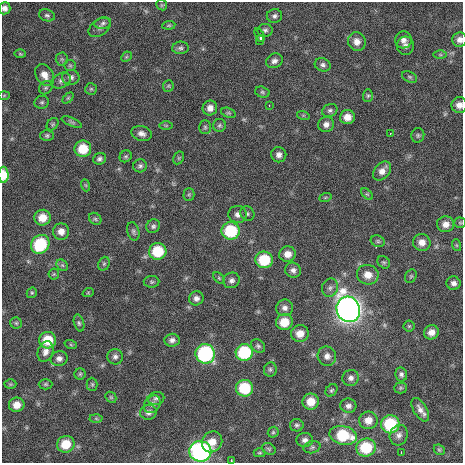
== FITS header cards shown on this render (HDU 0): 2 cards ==
NAXIS1  =                  461 / length of data axis 1
NAXIS2  =                  461 / length of data axis 2

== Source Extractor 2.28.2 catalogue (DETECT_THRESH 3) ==
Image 461 x 461 px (HDU 0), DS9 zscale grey, 1 PNG px = 1 image px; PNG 465 x 465 px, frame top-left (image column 1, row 461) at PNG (2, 2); each listed source drawn as its Kron ellipse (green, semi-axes under 4 px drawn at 4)
Background 2610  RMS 43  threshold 129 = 3 sigma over >= 5 px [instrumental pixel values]
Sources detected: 149; all 149 listed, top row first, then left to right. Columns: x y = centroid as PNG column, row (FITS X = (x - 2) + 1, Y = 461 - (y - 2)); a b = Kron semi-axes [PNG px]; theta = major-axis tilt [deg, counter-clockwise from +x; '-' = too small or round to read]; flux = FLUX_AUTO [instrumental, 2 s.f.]
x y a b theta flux
162 5 5 5 - 4.0e+03
5 8 6 6 - 1.3e+04
47 15 8 6 -17 6.8e+03
274 16 7 7 - 8.6e+03
103 23 8 5 11 7.9e+03
169 25 6 4 6 3.8e+03
100 27 12 8 36 1.3e+04
265 30 7 6 - 7.6e+03
260 35 7 3 -62 1.0e+04
260 40 5 3 - 7.5e+03
403 40 8 8 - 1.3e+04
460 40 7 7 - 1.5e+04
357 42 9 8 - 2.2e+04
405 46 9 8 - 1.2e+04
180 48 8 6 5 7.1e+03
20 54 6 4 -2 3.5e+03
440 55 6 4 -1 4.4e+03
126 57 6 4 44 4.1e+03
62 59 6 6 - 5.4e+03
274 61 8 7 - 1.1e+04
70 65 6 5 - 4.9e+03
323 65 8 6 -19 9.3e+03
45 75 12 8 -56 2.5e+04
71 77 8 7 - 1.0e+04
410 77 8 5 -27 5.4e+03
61 81 10 7 26 1.1e+04
168 86 6 5 - 4.6e+03
46 88 7 6 - 5.5e+03
91 89 6 6 - 4.5e+03
262 92 7 5 -17 5.5e+03
4 95 6 4 2 3.3e+03
368 96 6 5 - 4.5e+03
68 98 6 4 45 4.2e+03
42 102 7 6 - 6.0e+03
459 105 8 8 - 1.7e+04
269 106 3 2 - 3.5e+03
210 108 7 7 - 1.7e+04
330 110 8 6 27 7.5e+03
228 113 8 4 -18 4.5e+03
303 115 6 4 -18 3.5e+03
347 117 7 7 - 2.7e+04
72 122 11 4 -25 6.0e+03
53 124 7 5 49 4.2e+03
326 124 8 7 - 1.5e+04
166 125 6 4 0 4.1e+03
219 125 6 6 - 5.9e+03
205 127 7 5 -89 5.2e+03
141 133 10 7 -17 1.4e+04
390 134 3 2 - 1.8e+03
418 135 7 6 - 5.5e+03
47 136 6 5 - 5.7e+03
83 149 8 8 - 7.0e+04
279 155 8 7 - 1.3e+04
126 156 6 5 - 4.9e+03
179 158 7 5 61 4.3e+03
99 159 6 5 - 7.9e+03
140 166 7 6 - 7.6e+03
382 171 11 7 50 2.0e+04
3 175 8 5 -89 4.7e+04
85 185 6 4 -70 4.0e+03
189 194 6 5 - 4.3e+03
367 194 7 4 -44 4.5e+03
325 198 6 4 20 4.2e+03
247 213 7 6 - 6.1e+03
238 214 9 8 - 1.5e+04
42 218 8 8 - 3.9e+04
95 219 7 5 -45 5.7e+03
460 223 5 5 - 3.9e+03
446 224 8 8 - 2.2e+04
153 226 7 6 - 7.4e+03
61 231 8 8 - 2.1e+04
133 231 9 6 -77 7.2e+03
231 231 9 8 - 1.6e+05
378 241 7 5 -22 5.3e+03
422 242 9 8 - 2.3e+04
40 244 10 8 50 1.6e+05
456 245 6 4 -71 3.7e+03
158 251 8 8 - 1.1e+05
288 254 8 7 - 2.5e+04
264 260 8 8 - 1.1e+05
384 262 7 5 -41 5.3e+03
104 264 7 5 68 4.9e+03
62 265 6 5 - 6.1e+03
293 270 8 7 - 1.2e+04
54 274 5 5 - 4.1e+03
368 275 11 10 - 3.3e+04
411 276 7 5 62 4.5e+03
219 278 7 4 -46 4.3e+03
231 280 8 7 - 1.1e+04
152 282 8 6 0 5.6e+03
454 283 7 6 - 1.2e+04
330 288 9 8 - 1.1e+04
32 293 5 5 - 4.0e+03
88 293 6 3 19 2.9e+03
196 298 7 7 - 1.2e+04
285 308 8 8 - 1.2e+04
348 309 13 11 -67 2.1e+06
284 322 8 8 - 5.6e+04
16 323 6 5 - 4.5e+03
79 323 8 5 -74 5.9e+03
409 326 5 5 - 4.7e+03
431 332 7 7 - 2.1e+04
300 334 9 8 - 3.0e+04
48 340 8 8 - 7.0e+04
172 340 8 6 5 1.1e+04
71 345 6 4 -19 3.5e+03
258 346 8 6 -38 7.1e+03
45 352 10 7 69 1.6e+04
244 352 8 8 - 1.8e+05
205 354 10 9 - 3.4e+05
327 356 10 9 - 1.7e+04
115 357 8 7 - 1.0e+04
59 358 8 7 - 1.4e+04
270 369 7 6 - 6.3e+03
80 374 5 5 - 4.7e+03
401 374 7 6 - 8.7e+03
351 378 8 8 - 1.2e+04
10 384 6 5 - 3.8e+03
46 384 7 5 0 4.5e+03
92 384 6 5 - 4.8e+03
245 388 8 8 - 1.2e+05
401 388 6 5 - 4.0e+03
331 390 7 5 49 5.1e+03
111 397 6 5 - 3.8e+03
156 398 8 6 11 8.2e+03
311 402 8 8 - 4.3e+04
152 404 9 7 48 1.2e+04
17 405 8 7 - 2.8e+04
348 406 8 7 - 1.2e+04
420 410 13 6 -59 1.7e+04
149 412 8 7 - 1.2e+04
96 418 6 4 -2 4.2e+03
368 420 9 9 - 2.9e+04
390 424 9 9 - 1.6e+05
297 425 7 6 - 6.7e+03
273 432 6 5 - 4.5e+03
343 435 14 9 -12 1.4e+05
399 435 10 9 - 1.5e+04
305 440 8 7 - 1.2e+04
212 442 11 10 - 3.4e+04
66 444 9 8 - 6.1e+04
312 447 8 6 15 7.5e+03
366 447 10 9 - 1.3e+05
269 449 7 5 -28 5.1e+03
439 450 6 5 - 4.1e+03
200 451 11 10 - 5.9e+05
259 453 6 4 0 4.3e+03
401 453 3 2 - 2.9e+03
231 461 3 3 - 7.8e+03
At the frame edge (FLAGS 8, measured only in part): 5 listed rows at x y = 5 8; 460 40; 459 105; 3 175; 231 461